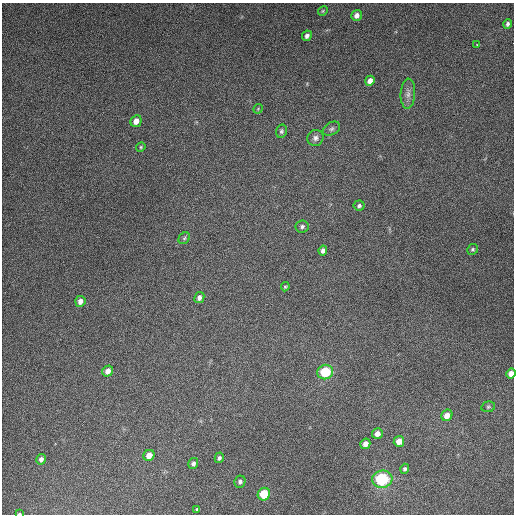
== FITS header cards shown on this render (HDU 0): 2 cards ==
NAXIS1  =                  512
NAXIS2  =                  512

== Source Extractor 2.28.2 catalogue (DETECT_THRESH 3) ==
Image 512 x 512 px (HDU 0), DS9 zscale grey, 1 PNG px = 1 image px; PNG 516 x 516 px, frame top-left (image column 1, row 512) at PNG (2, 3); each listed source drawn as its Kron ellipse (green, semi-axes under 4 px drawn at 4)
Background 5080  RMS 320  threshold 945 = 3 sigma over >= 5 px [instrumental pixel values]
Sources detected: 39; all 39 listed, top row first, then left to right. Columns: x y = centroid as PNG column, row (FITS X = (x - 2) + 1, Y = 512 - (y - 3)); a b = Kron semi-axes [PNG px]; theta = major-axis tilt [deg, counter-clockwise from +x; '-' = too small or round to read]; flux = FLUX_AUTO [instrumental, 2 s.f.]
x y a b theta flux
323 11 5 4 - 2.7e+04
356 15 6 5 - 9.6e+04
508 24 5 3 - 4.2e+04
307 36 5 4 - 6.9e+04
477 45 3 2 - 2.6e+04
370 81 5 4 - 1.1e+05
408 94 15 7 87 1.3e+05
258 109 5 3 - 1.8e+04
136 121 6 5 - 1.4e+05
331 129 9 6 29 6.0e+04
281 131 7 5 75 4.4e+04
315 138 8 8 - 8.4e+04
141 147 5 4 - 2.8e+04
359 206 5 5 - 4.5e+04
302 226 6 6 - 5.2e+04
184 238 6 5 - 3.7e+04
473 249 6 5 - 3.3e+04
323 250 5 4 - 6.9e+04
285 287 4 4 - 2.6e+04
199 298 6 5 - 7.8e+04
80 301 5 5 - 1.0e+05
108 371 6 5 - 1.4e+05
325 372 8 7 - 9.7e+05
511 373 5 4 - 1.4e+05
488 407 7 5 13 3.8e+04
447 415 6 5 - 1.7e+05
377 434 5 5 - 1.2e+05
399 441 5 5 - 2.1e+05
365 444 5 5 - 1.2e+05
149 455 6 5 - 1.7e+05
219 458 5 4 - 4.9e+04
41 459 5 5 - 6.7e+04
193 464 5 5 - 6.6e+04
405 469 5 4 - 4.1e+04
382 479 10 8 7 1.5e+06
240 482 6 5 - 5.4e+04
264 494 6 6 - 6.2e+05
197 509 4 3 - 2.5e+04
19 514 3 2 - 1.8e+04
At the frame edge (FLAGS 8, measured only in part): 2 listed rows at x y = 511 373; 19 514